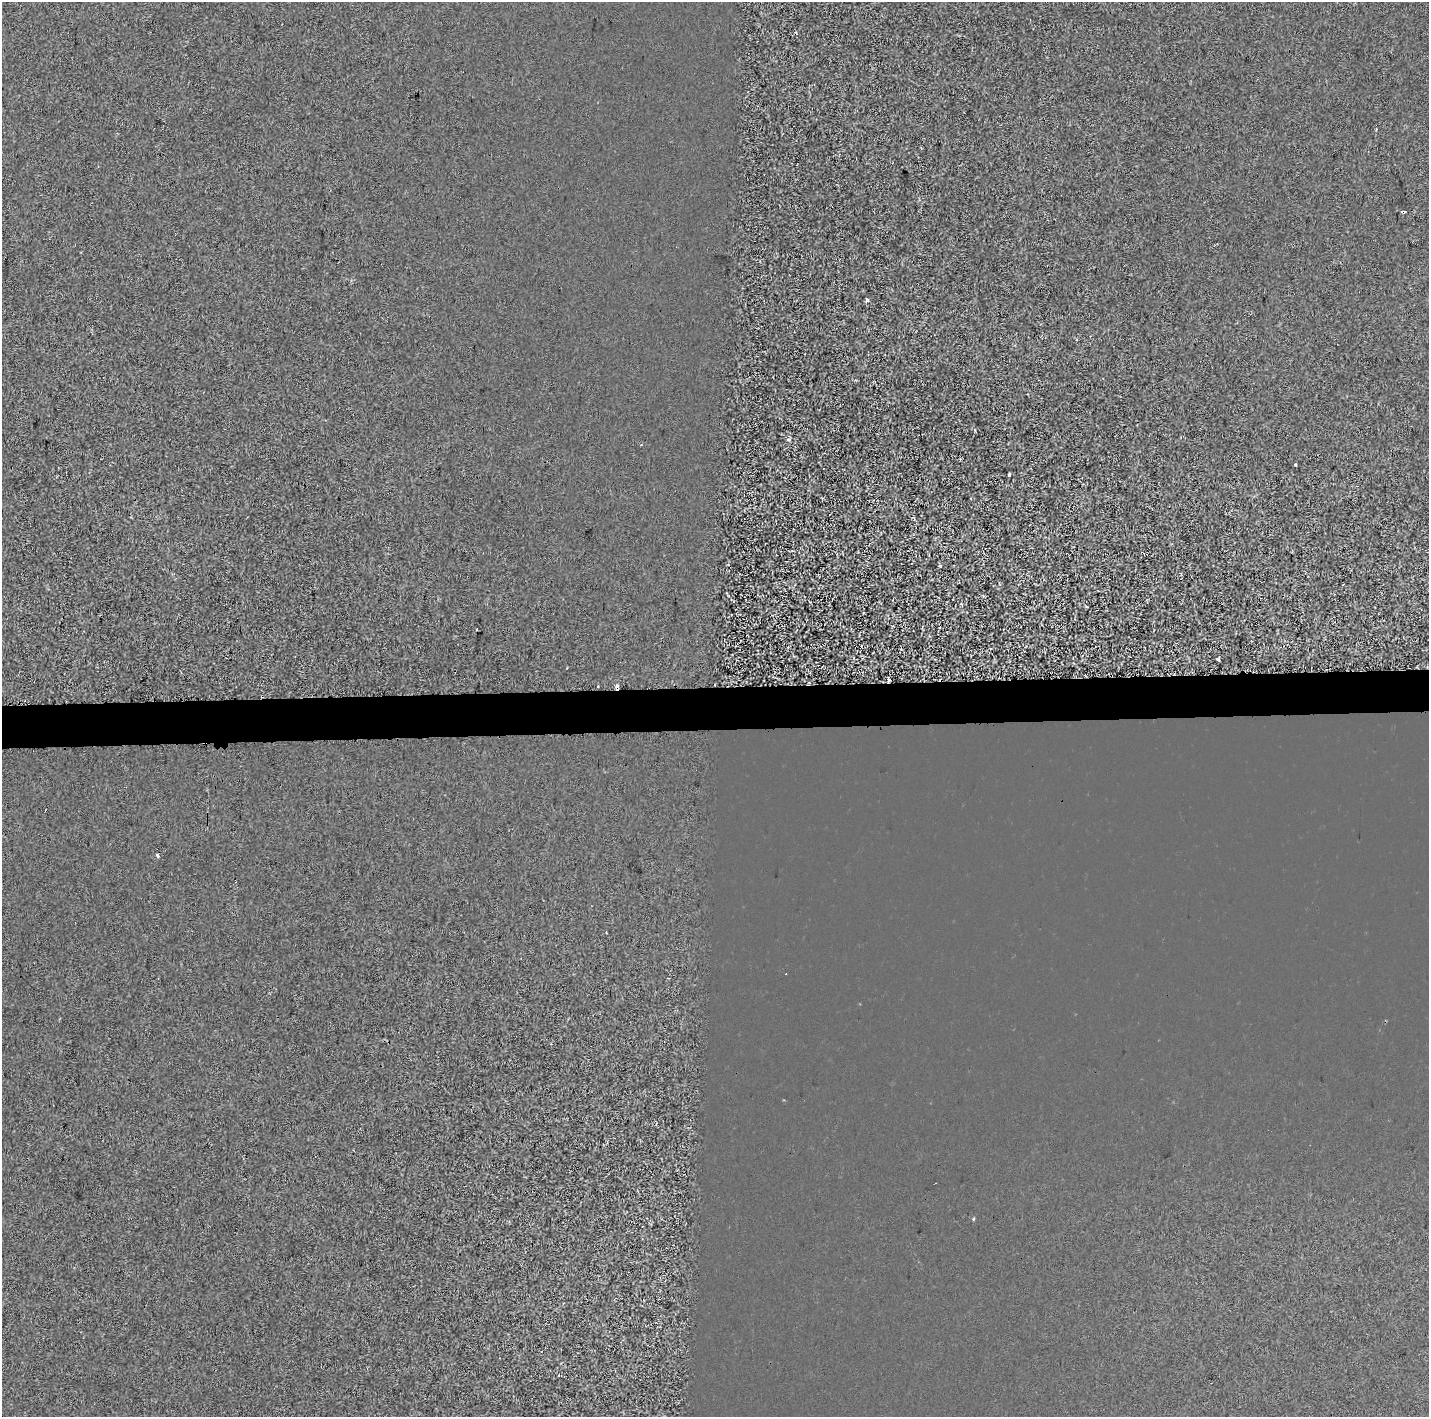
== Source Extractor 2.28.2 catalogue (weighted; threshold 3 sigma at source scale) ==
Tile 5 of 3 x 3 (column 2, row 2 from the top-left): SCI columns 1440-2866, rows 1567-2981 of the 4296 x 4548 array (HDU 1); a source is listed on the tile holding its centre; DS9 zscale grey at full resolution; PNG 1431 x 1419 px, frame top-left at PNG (2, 2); no overlay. Shown black and unused: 3% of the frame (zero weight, under 2 of 3 exposures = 1% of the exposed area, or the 3 px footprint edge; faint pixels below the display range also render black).
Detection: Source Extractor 2.28.2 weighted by HDU 2 'WHT'; one run over the whole footprint, this tile lists its part. Background 4.30e-04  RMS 0.0048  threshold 0.0216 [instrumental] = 3 sigma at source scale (4.5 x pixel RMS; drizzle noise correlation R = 1.50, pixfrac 1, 0.0396/0.0396 arcsec/px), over >= 5 px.
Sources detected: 16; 6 cosmic-ray / hot-pixel residue — not listed; the other 10 listed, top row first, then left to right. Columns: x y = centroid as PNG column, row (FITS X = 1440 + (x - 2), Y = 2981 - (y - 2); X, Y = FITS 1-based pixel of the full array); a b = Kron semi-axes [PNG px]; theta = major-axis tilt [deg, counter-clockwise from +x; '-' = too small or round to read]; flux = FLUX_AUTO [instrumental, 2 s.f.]
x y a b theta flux
1403 212 4 3 - 5.1
867 300 4 3 - 2.2
788 439 5 3 - 0.56
1296 465 3 3 - 1.9
1009 475 4 3 - 1.1
940 566 4 3 - 0.56
1343 585 3 2 - 0.38
1218 659 3 3 - 0.77
617 687 5 3 - 4.4
158 855 3 3 - 5.8
Overlapping masked pixels (flux is a lower limit): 2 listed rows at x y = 1403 212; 617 687